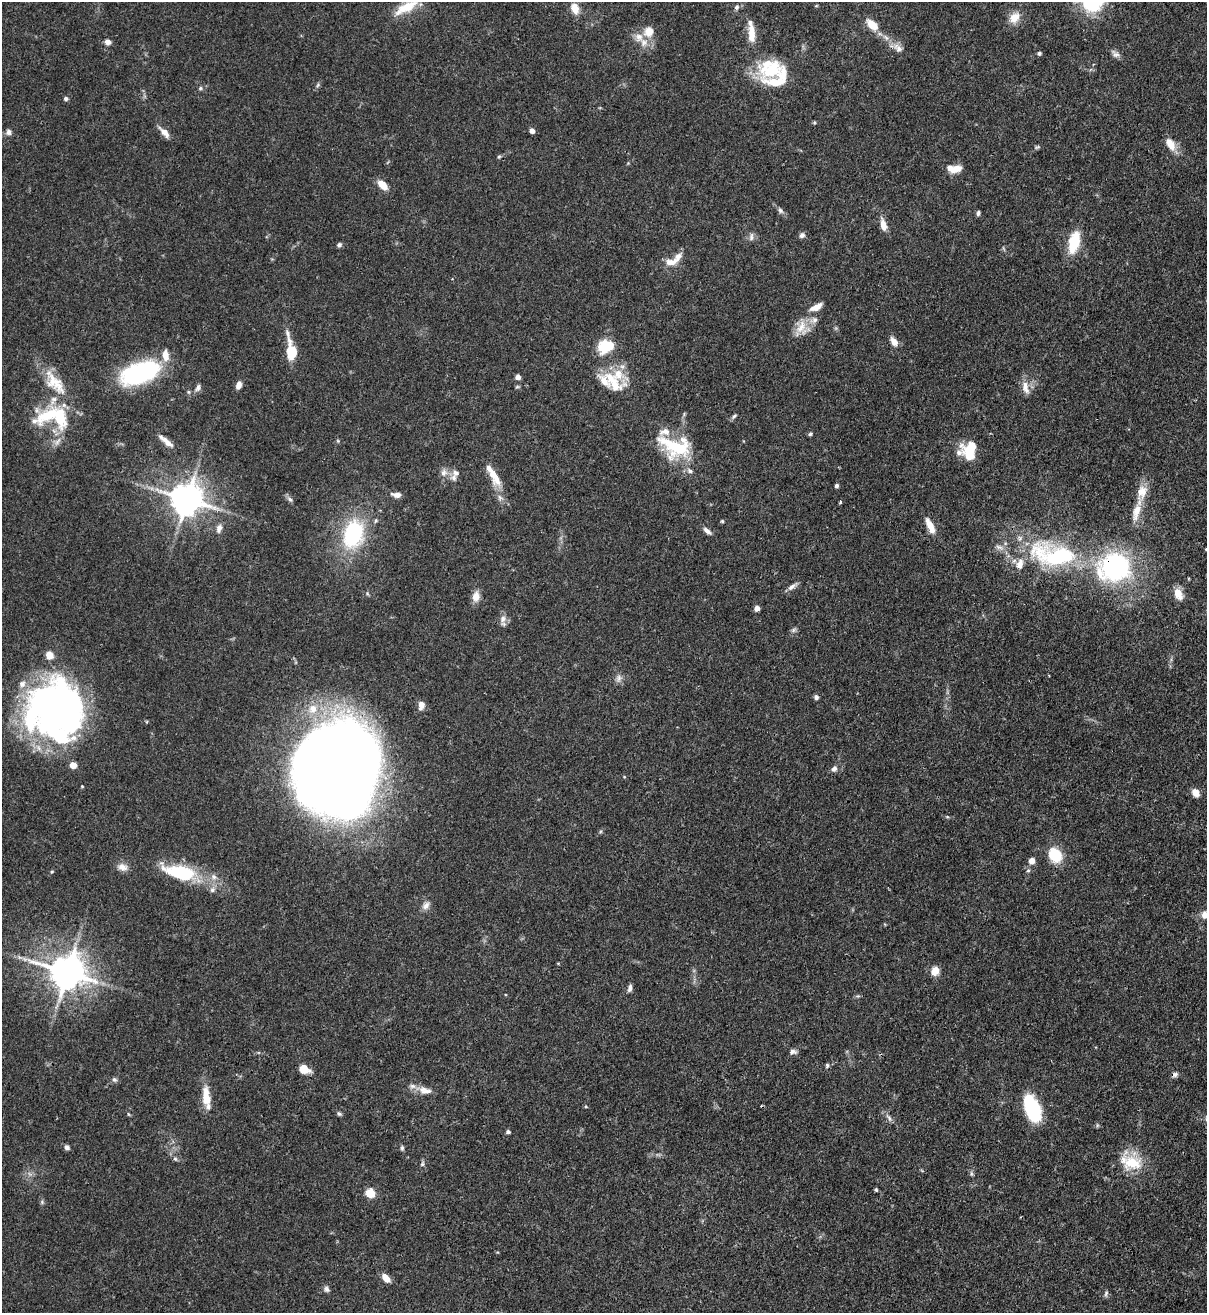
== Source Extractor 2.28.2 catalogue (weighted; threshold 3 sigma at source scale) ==
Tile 6 of 4 x 4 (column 2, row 2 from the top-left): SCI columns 1426-2630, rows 2656-3966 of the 5383 x 5308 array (HDU 1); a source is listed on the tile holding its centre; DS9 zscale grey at full resolution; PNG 1209 x 1315 px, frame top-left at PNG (2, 2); no overlay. Shown black and unused: <1% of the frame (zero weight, under 3 of 4 exposures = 7% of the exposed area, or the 3 px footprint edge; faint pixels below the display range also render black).
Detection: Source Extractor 2.28.2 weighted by HDU 2 'WHT'; one run over the whole footprint, this tile lists its part. Background 0.1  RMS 0.0041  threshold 0.0185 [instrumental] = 3 sigma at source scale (4.5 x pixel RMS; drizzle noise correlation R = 1.50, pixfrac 1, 0.05/0.05 arcsec/px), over >= 5 px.
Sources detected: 152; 1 too faint to see at this stretch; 4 inside a brighter object's white glare — not listed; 26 inside a brighter listed object's ellipse — not listed separately; the other 121 listed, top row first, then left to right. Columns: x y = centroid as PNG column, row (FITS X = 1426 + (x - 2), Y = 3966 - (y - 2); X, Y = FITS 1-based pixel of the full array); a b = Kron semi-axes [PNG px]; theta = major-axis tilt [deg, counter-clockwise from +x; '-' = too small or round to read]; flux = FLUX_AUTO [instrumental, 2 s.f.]
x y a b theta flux
1092 5 48 23 79 25
816 6 5 3 - 0.34
406 7 34 12 28 11
737 7 8 6 66 1.2
575 8 15 9 -75 4.4
1014 17 16 12 51 5.1
872 25 15 9 -43 6.6
649 32 13 12 - 5
751 33 23 8 -87 6.5
108 42 7 6 - 1.9
898 48 15 10 -50 3.5
1039 53 4 4 - 0.85
1115 54 13 7 -42 1.8
770 68 35 27 17 22
318 85 6 4 86 0.69
200 88 6 5 - 0.76
66 99 5 5 - 0.9
532 131 5 5 - 1.7
9 132 8 8 - 1.5
164 132 17 7 -47 3.4
1170 144 19 10 -60 4.9
1037 147 8 4 14 0.71
499 157 5 4 - 0.55
953 168 17 8 -3 5.3
382 185 13 7 -43 4.7
780 211 8 6 -51 1.2
978 213 6 4 80 0.87
883 225 15 7 -76 3.9
802 235 7 6 - 1.4
751 237 11 6 83 1.5
1074 242 18 9 76 18
339 245 6 5 - 0.98
670 262 18 9 6 4.2
816 307 16 6 27 4
801 328 24 17 73 7.2
894 342 13 8 -56 2.9
606 347 19 14 22 12
291 350 28 10 -80 12
140 373 35 17 21 66
618 374 31 17 -43 11
518 377 5 5 - 2.2
239 385 9 6 71 2.5
1025 387 20 9 -75 3.9
198 388 11 6 64 1.5
188 392 5 5 - 0.62
734 416 9 4 51 0.89
60 417 37 18 -76 21
34 421 13 9 -18 2.5
810 434 6 4 17 0.69
166 441 23 6 -39 3.5
675 447 42 25 -15 26
969 455 27 12 -34 8.2
444 473 11 9 85 2.6
456 473 10 8 -17 2
494 475 32 11 -63 8.5
837 485 4 4 - 1
396 495 12 6 -10 2.4
186 499 10 9 - 910
290 499 9 6 -37 1.2
840 502 5 3 - 0.48
1137 511 33 9 73 7.4
722 521 4 4 - 0.49
930 525 19 8 -59 4.9
219 528 12 7 75 2.2
707 531 12 5 -40 1.8
353 534 29 20 76 41
1206 549 3 3 - 0.68
1055 555 70 30 -10 65
1115 567 31 29 -17 66
792 586 15 5 37 1.9
1178 594 15 9 -65 4.5
476 596 14 9 80 3.5
757 608 5 4 - 2.6
503 619 11 9 53 2.4
793 630 6 6 - 1
619 678 11 8 71 2
816 697 6 5 - 1.1
421 705 9 6 82 2.9
57 709 59 50 -78 190
313 709 12 12 - 6.1
834 769 8 7 - 1.6
338 771 61 55 39 1100
1196 793 10 7 -52 3.3
947 817 6 4 -1 0.51
1055 855 12 10 -51 16
1032 861 6 6 - 2.9
122 867 14 10 -14 3
1028 870 5 5 - 0.68
52 872 5 4 - 0.47
181 872 39 16 -13 27
212 890 9 7 47 1.6
426 905 12 8 50 2.3
1205 914 11 10 - 3
935 971 11 9 68 3.9
67 972 11 9 -15 1100
630 988 9 5 78 1.5
793 1052 10 6 -10 1.4
827 1065 6 4 -89 0.71
304 1069 9 7 -24 7
1175 1074 8 6 25 1.3
114 1080 7 6 - 1
425 1090 19 10 -12 3.9
206 1096 28 10 -86 7.8
1032 1109 27 13 -67 30
128 1114 5 3 - 0.43
339 1114 6 5 - 0.79
889 1118 12 6 -54 1.6
1097 1125 6 4 -73 0.57
508 1132 5 4 - 1
67 1147 7 5 -36 1.3
402 1148 7 5 90 0.79
175 1159 7 5 -65 0.89
1132 1163 28 22 -27 15
422 1164 8 5 71 0.91
971 1174 8 4 -90 0.79
876 1190 5 3 - 0.59
370 1193 8 7 - 7.8
42 1202 6 5 - 0.73
386 1278 10 6 -45 3.9
326 1289 8 6 -75 1.2
1106 1293 9 4 82 0.89
Overlapping masked pixels (flux is a lower limit): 2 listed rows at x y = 1115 567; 57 709
Isophote crosses this tile's border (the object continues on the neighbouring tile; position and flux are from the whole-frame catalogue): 5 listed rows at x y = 1092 5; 406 7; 1206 549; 57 709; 1205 914